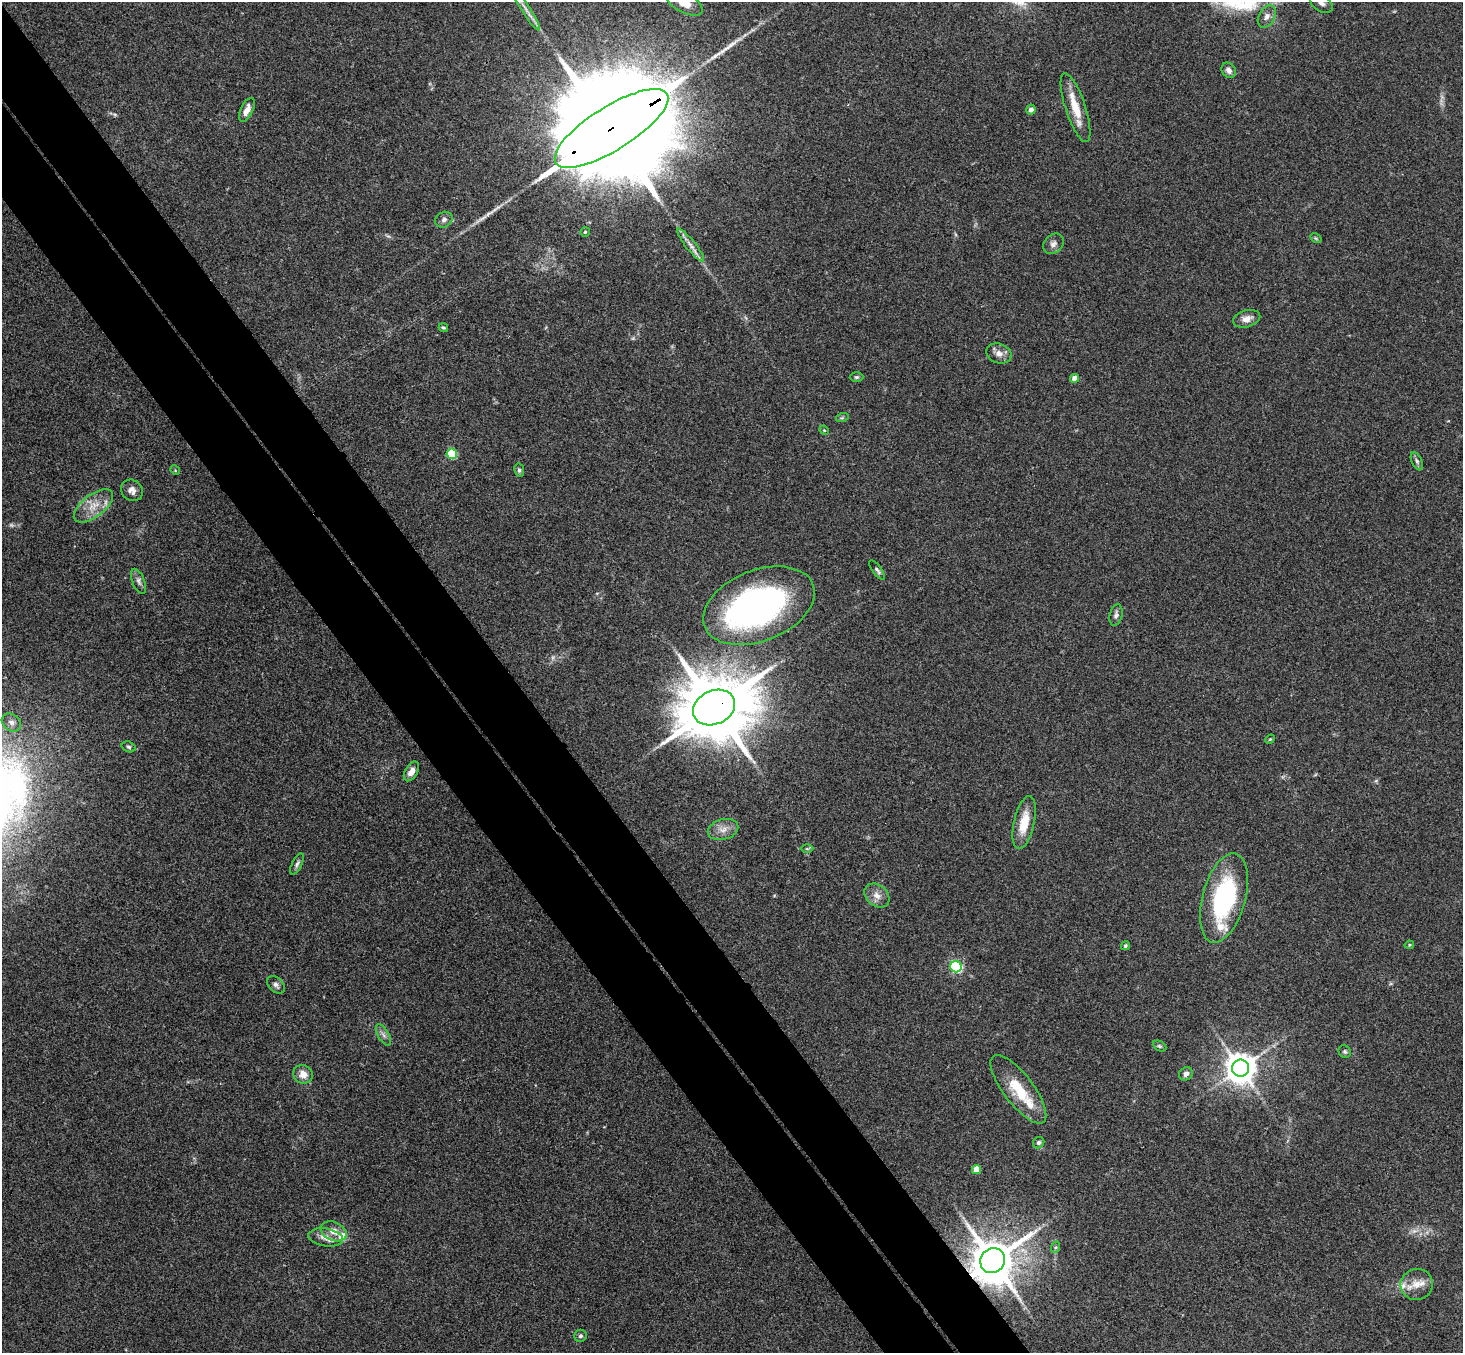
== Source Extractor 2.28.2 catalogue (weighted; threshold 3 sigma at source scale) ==
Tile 11 of 4 x 4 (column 3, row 3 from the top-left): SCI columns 2975-4435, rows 1682-3032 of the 5947 x 5927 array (HDU 1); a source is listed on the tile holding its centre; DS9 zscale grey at full resolution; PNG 1465 x 1355 px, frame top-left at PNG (2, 2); each listed source drawn as its Kron ellipse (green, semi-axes under 4 px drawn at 4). Shown black and unused: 9% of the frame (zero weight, under 3 of 4 exposures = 6% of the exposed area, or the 3 px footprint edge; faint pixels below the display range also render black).
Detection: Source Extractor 2.28.2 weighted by HDU 2 'WHT'; one run over the whole footprint, this tile lists its part. Background 0.205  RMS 0.0083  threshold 0.0372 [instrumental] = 3 sigma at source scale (4.5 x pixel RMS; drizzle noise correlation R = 1.50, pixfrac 1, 0.05/0.05 arcsec/px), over >= 5 px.
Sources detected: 69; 2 too faint to see at this stretch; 1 inside a brighter object's white glare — neither listed nor drawn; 5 inside a brighter listed object's ellipse — not listed separately; the other 61 listed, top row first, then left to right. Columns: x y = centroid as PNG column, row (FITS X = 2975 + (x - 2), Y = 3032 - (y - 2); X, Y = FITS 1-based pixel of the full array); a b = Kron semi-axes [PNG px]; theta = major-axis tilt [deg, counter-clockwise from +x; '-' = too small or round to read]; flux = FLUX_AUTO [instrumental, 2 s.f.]
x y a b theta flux
684 2 20 10 -29 13
1321 3 12 8 -34 4.2
525 9 26 4 -57 6.5
1267 16 12 8 61 4.3
1229 70 8 6 -54 3.7
1075 108 36 10 -72 18
247 110 13 6 63 6.5
1031 110 5 4 - 4.5
611 128 65 22 32 51000
444 220 9 7 34 3.1
585 232 5 4 - 1.2
1316 238 6 4 -31 1
1053 244 11 9 43 4.1
691 245 21 5 -52 5.7
1247 319 14 8 16 6.1
443 328 5 4 - 1.1
999 353 13 10 -19 5.7
856 377 7 5 1 1.5
1075 378 4 4 - 8
842 418 6 4 18 1.1
824 430 5 4 - 0.8
452 454 5 5 - 45
1417 461 9 5 -65 2.1
175 470 5 4 - 0.92
519 470 7 5 -81 1.9
132 490 11 10 - 5.2
93 506 23 11 37 14
877 570 11 4 -54 2.2
139 581 13 6 -68 3.2
759 606 58 35 22 230
1116 615 11 6 77 2.8
714 707 22 16 26 9400
11 722 10 8 -38 4.3
1270 739 5 4 - 0.89
129 747 7 5 -17 1.6
411 771 11 6 60 5.5
1024 823 27 10 77 19
723 829 15 10 15 7.5
807 849 6 4 0 1.2
297 864 11 5 64 2.3
877 895 14 10 -40 6.7
1224 898 46 21 75 110
1409 945 5 3 - 0.82
1125 946 5 4 - 1.3
956 967 6 5 - 100
276 985 10 7 -43 2.9
383 1035 12 5 -60 3.2
1159 1046 7 4 -27 1.4
1345 1052 6 6 - 1.6
1241 1068 8 8 - 1400
303 1074 10 9 - 7.9
1186 1074 7 6 - 3.2
1018 1089 41 15 -53 32
1039 1143 6 5 - 1.9
976 1169 4 4 - 12
334 1231 13 9 -24 8.7
326 1237 17 9 -9 7.3
1056 1247 6 4 71 1.1
993 1261 13 12 - 3700
1417 1284 16 15 - 11
580 1336 6 6 - 1.9
Overlapping masked pixels (flux is a lower limit): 3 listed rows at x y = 611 128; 714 707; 993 1261
Isophote crosses this tile's border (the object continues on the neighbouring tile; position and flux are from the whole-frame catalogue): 2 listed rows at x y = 684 2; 1321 3